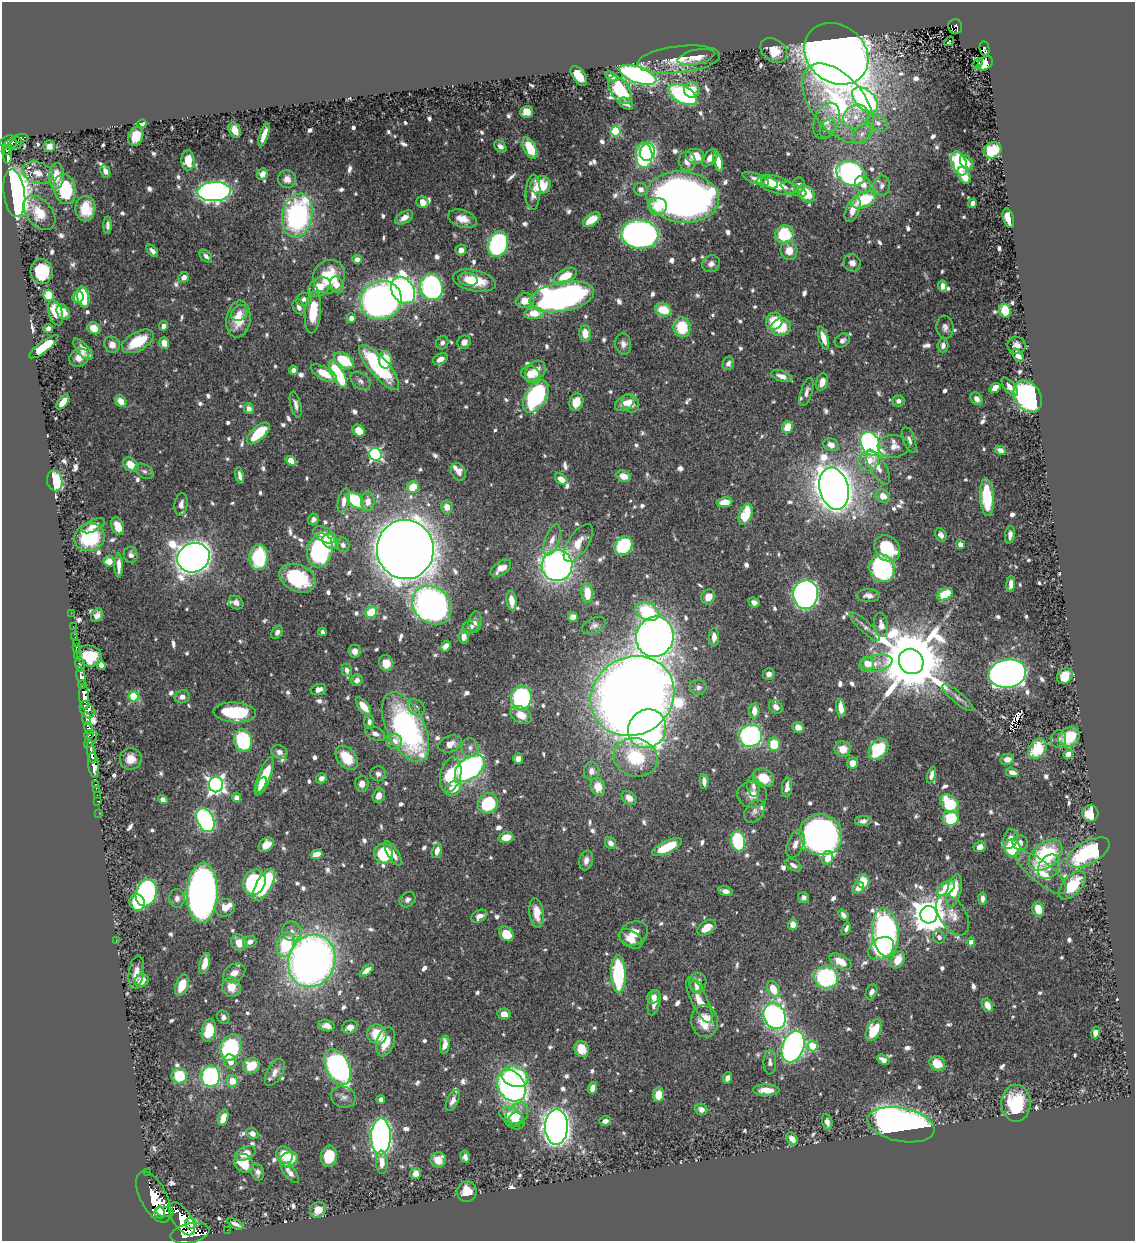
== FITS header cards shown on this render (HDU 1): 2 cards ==
NAXIS1  =                 1133
NAXIS2  =                 1239

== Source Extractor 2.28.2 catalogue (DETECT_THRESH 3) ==
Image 1133 x 1239 px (HDU 1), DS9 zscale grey, 1 PNG px = 1 image px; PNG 1137 x 1243 px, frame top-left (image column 1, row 1239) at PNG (2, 2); each listed source drawn as its Kron ellipse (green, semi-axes under 4 px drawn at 4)
Background 1.04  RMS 0.011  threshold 0.0336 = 3 sigma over >= 5 px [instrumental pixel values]
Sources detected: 904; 1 with non-positive FLUX_AUTO (blend fragments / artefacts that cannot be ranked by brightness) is neither listed nor drawn; of the other 903, the 500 brightest by FLUX_AUTO listed and drawn (403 fainter detections omitted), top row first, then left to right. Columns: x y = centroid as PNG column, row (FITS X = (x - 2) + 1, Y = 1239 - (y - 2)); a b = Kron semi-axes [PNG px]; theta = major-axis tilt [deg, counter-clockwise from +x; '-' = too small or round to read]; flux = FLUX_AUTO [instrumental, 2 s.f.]
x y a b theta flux
955 27 7 7 - 91
949 41 5 3 - 5.2
985 49 7 4 -79 73
774 50 14 11 -36 16
836 54 34 28 -38 1600
696 57 19 7 13 10
679 59 41 13 6 21
985 63 9 6 37 6.5
977 64 6 3 45 8.5
638 75 19 8 -20 270
579 76 11 6 -54 17
611 76 7 4 -31 3.3
620 90 16 9 -54 37
692 90 8 7 - 11
683 94 15 8 -28 110
865 100 15 9 -44 200
838 103 46 26 -51 110
626 104 8 5 -32 3.4
527 112 6 5 - 14
856 117 13 11 34 10
827 121 19 12 67 10
878 123 11 7 -35 4.5
142 124 4 4 - 4.4
828 128 10 7 60 3.5
235 130 8 5 -66 7.4
615 131 5 5 - 68
862 134 11 7 46 4.4
264 135 12 4 71 7.6
136 136 10 7 70 14
21 138 7 4 1 79
7 141 8 4 32 450
16 143 6 6 - 230
10 144 7 3 18 280
49 146 6 5 - 4.3
500 146 7 5 -42 3.8
530 148 11 6 -65 22
7 150 5 3 - 170
993 150 9 7 30 29
647 152 9 7 74 85
644 155 12 8 -87 140
7 156 8 3 -88 200
695 156 9 7 -12 13
710 158 10 6 50 6
188 160 10 6 -88 12
687 161 10 8 -77 7.5
718 162 10 4 -76 10
959 163 12 7 -69 73
967 163 8 5 -53 6.5
105 171 6 4 -64 4.1
38 173 16 10 -19 9.3
851 173 15 11 -26 220
262 174 6 5 - 6.2
964 175 9 5 -61 12
56 176 13 7 87 13
287 179 9 9 - 5.4
756 179 14 5 -21 4.1
769 182 9 5 -23 8.3
863 184 9 7 -57 6.3
540 185 10 9 - 23
776 185 20 8 -17 24
799 185 7 6 - 3.1
882 186 10 8 84 4
65 189 15 11 -75 62
641 189 7 6 - 4.1
794 189 14 5 -21 3.1
214 192 16 9 3 360
533 192 18 7 87 7
14 193 24 10 -82 640
806 194 10 7 -42 22
683 197 36 25 -7 580
864 200 13 7 24 43
423 202 6 5 - 7
972 203 4 4 - 3.4
658 206 9 8 - 15
85 209 13 10 89 21
853 210 13 6 68 9.5
39 213 20 12 -49 17
297 216 22 15 78 150
404 218 10 5 31 5.8
1008 218 10 5 -73 13
462 219 15 8 -17 10
592 220 10 5 36 13
108 225 8 4 88 3
640 234 19 14 -7 340
785 234 9 9 - 43
498 244 13 10 72 130
461 250 5 5 - 4.7
152 251 7 4 -47 3.5
789 251 9 8 - 10
206 256 7 5 -46 3.4
357 259 5 4 - 4.2
852 263 9 8 - 4.8
711 264 9 8 - 4.3
42 272 12 11 - 35
565 276 12 6 28 19
184 277 5 5 - 5
329 277 17 15 59 34
468 280 9 6 -10 7
474 281 22 10 -12 26
337 285 8 6 -67 8.9
943 286 5 4 - 6
319 287 12 8 33 15
431 287 13 11 -72 200
403 290 14 11 -56 400
49 295 5 5 - 33
78 297 6 5 - 9.1
83 297 11 5 -78 48
562 297 33 14 10 350
304 299 8 6 20 3.4
381 300 21 19 23 500
525 301 9 7 16 10
299 307 8 5 -64 4
663 310 8 6 -15 20
1005 311 7 5 -73 26
63 312 8 6 -60 7.4
313 312 21 8 85 22
56 313 13 7 -73 17
239 313 8 7 - 5
534 313 9 6 3 13
351 318 5 4 - 4.5
238 319 18 12 82 20
774 321 8 8 - 21
163 326 5 4 - 3.7
682 327 10 8 -83 29
781 327 10 9 - 22
945 327 11 8 -83 4
48 328 5 4 - 3.6
94 328 7 5 -31 11
585 334 8 6 -84 9.7
823 338 12 4 -73 8.4
842 340 8 6 32 3.7
138 341 17 9 30 30
464 342 7 6 - 4.1
164 343 6 5 - 7.7
442 343 7 6 - 3.2
623 344 11 8 -81 4
112 345 8 7 - 6.3
943 345 7 5 85 3.8
1016 345 9 8 - 5.4
44 347 18 5 37 30
83 349 13 6 -49 8.5
1018 355 7 4 -55 5.9
79 358 10 8 34 7.6
440 359 8 5 29 5.4
344 360 10 7 -33 32
385 360 9 6 -90 25
728 363 7 5 68 3.1
379 367 28 9 -49 94
293 370 4 4 - 3.3
535 371 12 8 43 12
324 373 14 6 -28 15
338 374 15 6 -61 59
531 374 10 8 -31 9.1
782 376 11 5 -18 5.8
360 381 11 7 -40 3.5
822 382 9 6 72 7.6
1010 387 11 5 -52 5
995 388 6 4 39 11
807 392 14 5 73 4.2
536 396 18 10 58 130
1028 396 17 12 -57 270
977 399 6 5 - 4.3
121 401 6 5 - 9.4
898 401 6 5 - 3.1
63 402 9 4 52 10
576 402 9 7 73 14
625 403 10 7 30 6.3
631 403 10 8 -61 8
296 405 13 5 -76 3.8
249 408 5 5 - 4.4
788 427 6 5 - 18
359 431 6 5 - 14
258 433 14 6 43 31
909 440 13 6 -72 4.2
870 444 12 9 -62 260
831 445 8 6 -21 6.3
893 446 16 11 2 8.1
1000 450 6 4 -30 4.4
375 454 6 6 - 160
291 461 6 4 -34 12
869 461 10 9 - 9.8
131 465 8 6 -40 13
878 467 19 8 -60 9.5
144 471 10 6 -31 3
458 472 9 7 -64 5.1
240 476 8 4 -79 3.9
624 476 7 5 -18 9.6
561 479 7 5 -38 9.8
55 481 10 7 -78 45
413 487 6 5 - 16
834 489 21 14 -75 1400
883 496 7 6 - 8.6
987 497 19 7 -86 41
355 500 10 6 -42 41
344 501 12 5 77 5.6
368 501 9 7 88 6.4
724 502 8 5 8 12
181 504 11 6 82 4.6
447 507 6 6 - 6.1
746 514 11 6 69 37
313 519 6 5 - 3.1
93 526 13 6 25 7.3
118 526 9 6 -68 12
324 535 12 7 -28 11
941 535 7 5 -56 4
1010 535 9 5 81 3.9
89 537 15 14 - 52
552 540 16 7 70 6.8
331 541 9 6 -40 9.9
578 543 22 10 56 13
343 545 7 6 - 3.6
960 545 5 4 - 4.1
623 546 10 8 51 55
887 548 14 12 -45 37
405 549 30 28 -82 2400
320 550 17 12 76 150
131 555 8 7 - 3.5
259 557 13 9 87 60
193 558 16 14 24 1200
109 561 5 5 - 11
119 566 12 4 -89 6.8
557 566 16 15 - 370
501 568 11 6 35 10
882 568 14 12 -69 110
298 578 19 13 -26 60
1011 584 8 4 85 4.3
587 593 10 6 -88 19
806 594 14 12 85 420
945 594 8 5 29 26
868 595 11 6 -2 4.6
708 597 8 6 61 9.3
511 600 10 5 -82 10
754 602 5 5 - 4.2
236 603 8 6 -34 3.4
432 605 21 17 -44 500
647 611 13 8 -25 51
371 612 6 5 - 26
71 613 2 2 - 8.8
97 615 7 5 61 3.9
573 617 5 5 - 5.9
475 622 10 6 85 3.4
881 625 12 6 -81 5.3
73 626 2 2 - 6
594 626 13 7 26 3.4
471 627 9 6 25 3.4
865 627 20 5 -44 4.1
277 632 7 5 58 3.2
322 632 4 3 - 3.1
75 637 2 2 - 8.8
464 637 7 5 85 5
655 637 20 18 70 800
714 637 9 5 -89 6.4
76 643 2 2 - 9.8
446 646 6 4 52 6.8
76 647 4 3 - 37
354 651 6 6 - 4.3
78 656 4 3 - 300
89 656 12 10 -14 28
911 661 13 12 - 9700
386 663 8 6 -70 9
867 663 7 6 - 10
876 663 17 8 13 7.2
80 665 7 4 -79 320
101 665 5 4 - 4.6
347 670 6 5 - 3.1
1007 673 19 14 9 640
769 674 6 5 - 4.1
81 676 9 4 -81 1100
1065 676 9 7 47 17
357 680 6 5 - 3.6
82 685 4 3 - 720
698 687 8 7 - 3.1
318 689 8 5 19 5.3
84 696 13 5 -86 3000
632 696 43 38 33 1600
134 697 5 5 - 58
182 697 7 6 - 4.3
521 697 12 10 83 120
958 698 19 5 -39 4.2
363 706 10 5 -51 14
416 707 9 7 -49 3.6
776 707 7 6 - 4
841 708 9 4 -82 9.5
87 710 9 6 -60 1000
754 711 7 5 87 8.1
235 712 21 10 -4 58
521 715 11 8 -28 10
86 719 6 4 -88 420
369 722 7 5 -87 3
406 727 38 18 -64 200
798 727 6 5 - 6.2
88 728 6 4 -77 1000
647 729 20 18 49 350
375 734 11 6 -26 4.2
89 735 4 3 - 210
751 736 11 11 - 170
1069 737 11 9 38 27
91 739 9 4 58 320
1059 739 9 7 74 3.3
243 740 11 9 -79 72
394 742 8 7 - 7.3
450 744 12 8 21 7.9
774 744 7 6 - 22
470 748 9 8 - 4
843 749 8 7 - 11
878 749 12 8 51 52
1038 749 11 8 53 32
91 752 11 3 -81 1600
279 752 8 6 -20 4
1068 754 5 4 - 7.6
635 757 22 19 -19 53
347 758 14 9 -48 23
131 759 11 11 - 8.2
518 759 5 5 - 5.9
1007 759 7 5 8 4.6
853 763 6 5 - 8.7
94 765 12 5 -83 1800
470 768 17 10 38 220
591 771 9 7 89 4.4
1012 772 6 4 -18 5.5
378 774 8 7 - 3.5
451 775 18 10 76 34
931 775 9 4 74 4.2
264 776 20 6 68 31
321 778 6 5 - 3.3
763 778 11 9 -27 17
704 781 8 4 -88 4.5
95 784 3 3 - 17
216 784 8 7 - 310
362 784 7 6 - 5.7
261 785 9 4 63 9.9
753 786 11 6 -84 4.5
598 787 9 7 -77 12
454 788 9 6 29 14
787 788 10 5 86 5.2
96 789 2 2 - 18
752 794 15 13 2 9.5
97 795 2 2 - 16
379 796 7 6 - 6.9
237 798 4 4 - 12
629 798 8 6 -36 5.9
163 799 5 4 - 3.4
97 801 3 2 - 14
488 803 11 9 52 50
950 804 11 7 -46 38
754 811 12 8 56 4
99 813 2 2 - 9.9
1090 814 8 8 - 24
951 818 7 7 - 35
205 820 12 8 -66 180
863 821 8 5 6 3.2
821 835 21 20 - 490
506 837 7 5 15 12
1010 839 10 7 74 6
738 841 10 7 -80 58
610 843 6 5 - 5.3
1020 843 7 7 - 4.2
795 844 14 8 69 5.9
266 845 8 6 37 10
667 847 16 6 25 26
980 847 6 5 - 4.2
1013 848 8 8 - 37
437 851 7 5 73 5.7
393 853 14 5 -59 6.6
1088 853 23 11 29 80
317 854 6 4 15 12
384 854 10 9 - 43
1046 855 19 12 40 61
827 858 7 5 73 9.6
586 860 10 7 77 5.3
793 865 9 5 -30 3.5
1049 867 13 9 54 6.4
1041 872 31 11 -39 17
863 881 7 6 - 17
254 882 13 11 66 88
264 885 18 7 60 59
1072 885 17 9 47 31
858 888 6 5 - 6
946 888 10 6 39 27
725 891 7 5 -14 3.6
954 891 17 7 77 17
146 893 14 10 75 150
202 893 30 15 87 650
804 897 5 5 - 3.1
177 898 9 8 - 4
982 899 6 4 90 3.2
407 900 8 7 - 3.5
137 903 8 7 - 33
225 908 10 9 - 8.3
1038 909 7 5 -70 12
537 913 15 7 -82 14
843 915 6 4 -51 3
929 915 9 8 - 1900
953 915 23 13 -57 11
479 916 8 6 27 6.1
793 925 5 5 - 11
706 928 10 6 37 11
846 929 6 4 70 2.9
292 931 10 9 - 5
634 933 14 11 21 10
885 933 24 13 -84 220
506 934 8 6 -46 19
939 937 6 6 - 3.2
631 939 13 8 -32 8
116 941 2 2 - 6.3
250 942 7 5 26 4.2
971 942 4 4 - 11
239 943 9 7 -62 8.5
286 944 12 8 73 41
881 948 14 10 33 31
898 960 9 6 64 12
312 961 27 23 67 550
841 962 12 6 -31 13
205 963 11 5 75 7
367 970 8 4 40 6.8
136 972 17 7 81 7.8
234 973 12 8 29 6.2
618 974 19 7 -89 70
826 977 12 11 - 94
142 980 7 6 - 8.4
698 982 9 8 - 6.6
182 985 11 6 69 13
231 987 10 9 - 10
697 987 7 5 -57 3.6
773 989 8 5 -65 16
871 992 8 5 65 2.9
654 997 7 6 - 3.6
699 1000 25 8 -64 13
654 1003 13 6 76 6.1
987 1005 7 5 -62 9.1
504 1014 7 5 -13 6.9
775 1016 13 11 -64 240
223 1017 7 5 -62 2.9
704 1021 16 13 -79 20
326 1026 8 5 -17 5.8
350 1027 8 6 17 5.4
209 1030 11 7 78 32
874 1030 11 7 62 23
1095 1033 6 4 71 4.3
377 1034 10 9 - 21
385 1042 15 9 71 13
445 1045 9 5 84 7.7
793 1046 16 11 70 300
813 1046 5 5 - 40
231 1047 13 10 69 93
582 1049 8 7 - 15
883 1060 6 4 -32 5.1
230 1061 7 6 - 7.9
770 1062 12 6 -90 3.3
937 1063 8 7 - 16
251 1065 9 7 19 17
338 1067 19 11 -63 310
275 1072 15 8 61 5.9
179 1076 8 7 - 30
211 1076 10 9 - 110
515 1076 14 10 -19 92
728 1078 6 4 68 3.7
232 1081 6 5 - 11
511 1086 17 13 -54 290
592 1088 6 4 69 6.3
766 1090 13 5 0 11
658 1095 7 5 85 15
343 1097 12 10 -21 4.9
381 1099 4 4 - 3.1
453 1100 11 5 65 4.4
1016 1103 18 15 90 38
701 1109 6 5 - 4.5
511 1115 12 7 -21 14
517 1115 14 9 49 17
223 1118 8 5 72 11
517 1121 8 8 - 5.4
605 1121 6 5 - 3.9
827 1122 8 5 -77 3.7
901 1125 34 17 -11 500
556 1127 17 11 89 920
252 1134 6 5 - 3.9
381 1136 18 10 89 320
792 1139 7 5 -52 6.1
245 1153 11 6 22 9.7
285 1155 9 8 - 13
329 1156 10 8 83 23
465 1157 6 4 -73 3.3
289 1159 9 7 22 25
438 1160 8 7 - 10
382 1162 12 6 -86 6.3
244 1163 10 8 -39 22
147 1172 2 2 - 8.5
258 1172 8 6 -81 3.2
290 1172 13 5 -51 5.4
415 1173 6 5 - 5.1
467 1192 10 10 - 17
154 1197 28 13 -63 8300
318 1210 8 7 - 8.9
165 1212 9 5 -7 2100
160 1213 6 5 - 1500
182 1219 18 9 -56 3100
191 1223 6 5 - 600
235 1224 9 4 -25 3.8
227 1230 2 2 - 8.8
190 1233 20 9 12 4300
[403 fainter detections neither listed nor drawn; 1 non-positive-flux detection neither listed nor drawn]